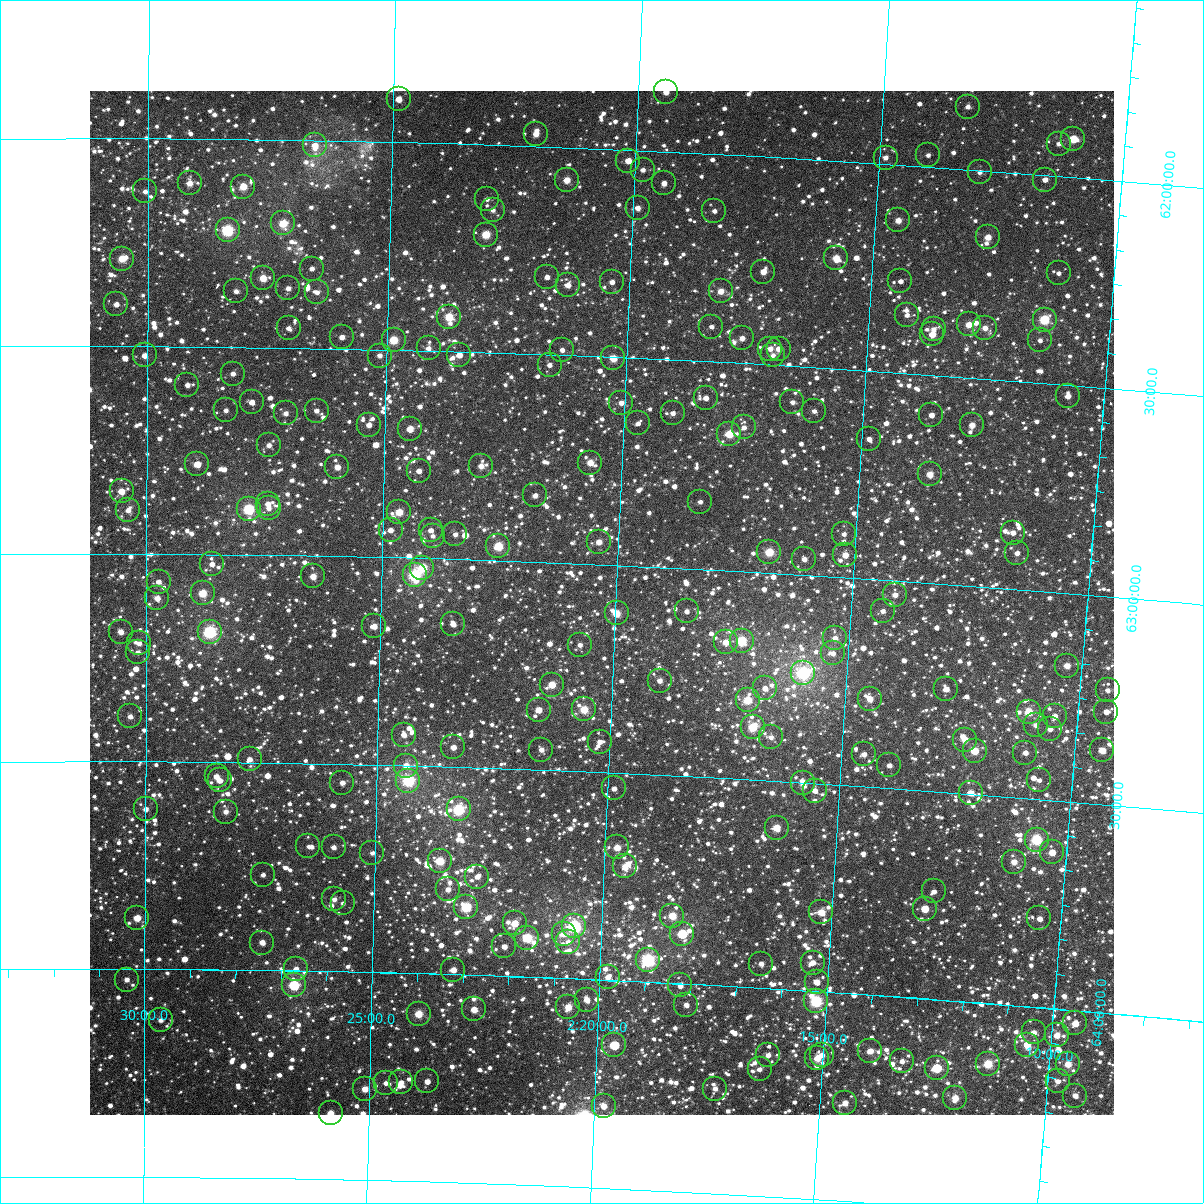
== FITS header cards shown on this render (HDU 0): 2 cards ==
NAXIS1  =                 1024
NAXIS2  =                 1024

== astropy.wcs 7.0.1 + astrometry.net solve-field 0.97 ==
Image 1024 x 1024 px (HDU 0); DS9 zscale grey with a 90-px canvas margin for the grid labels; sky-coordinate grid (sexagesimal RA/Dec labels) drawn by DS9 from the SOLVED WCS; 249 Tycho-2 reference stars matched to detected sources circled (green)
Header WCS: RA---TAN-SIP/DEC--TAN-SIP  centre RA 02:20:18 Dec +63:06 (35.08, +63.09 deg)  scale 8.67 arcsec/px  FOV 148.0' x 148.0'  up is +178 deg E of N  parity flipped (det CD > 0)
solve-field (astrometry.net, Tycho-2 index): VERIFIED the header's WCS against the Tycho-2 star catalogue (verified at 6 index scales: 11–249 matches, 0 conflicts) and refined it, rather than solving blind
Solved WCS: RA---TAN-SIP/DEC--TAN-SIP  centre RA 02:20:18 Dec +63:06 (35.08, +63.09 deg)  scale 8.67 arcsec/px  FOV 148.0' x 148.0'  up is +178 deg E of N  parity flipped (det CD > 0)
The solver's refit moves the header's centre by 0.16 arcsec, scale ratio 1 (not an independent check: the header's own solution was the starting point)
Tycho-2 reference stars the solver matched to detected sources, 249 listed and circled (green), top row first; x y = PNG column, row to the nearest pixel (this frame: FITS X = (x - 90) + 1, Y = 1024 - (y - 91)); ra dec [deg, ICRS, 3 dp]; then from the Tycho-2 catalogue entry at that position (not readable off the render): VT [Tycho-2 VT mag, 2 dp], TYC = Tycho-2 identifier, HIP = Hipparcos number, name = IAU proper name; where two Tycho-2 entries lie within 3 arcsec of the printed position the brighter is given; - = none
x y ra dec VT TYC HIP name
666 92 34.856 +61.856 10.68 4046-1240-1 - -
399 99 36.220 +61.896 10.60 4050-2905-1 - -
968 107 33.314 +61.850 11.06 4033-1163-1 - -
536 134 35.513 +61.970 10.14 4050-2300-1 - -
1073 139 32.765 +61.909 9.02 4037-531-1 10193 -
1059 144 32.837 +61.923 11.35 4037-687-1 - -
315 145 36.643 +62.012 10.47 4050-2597-1 - -
928 155 33.499 +61.973 11.23 4037-450-1 - -
886 158 33.716 +61.985 10.85 4037-426-1 - -
628 161 35.035 +62.026 10.35 4050-2842-1 - -
643 170 34.958 +62.046 11.38 4050-2826-1 - -
980 172 33.231 +62.005 11.17 4037-621-1 - -
567 180 35.346 +62.078 9.58 4050-2470-1 - -
1045 180 32.893 +62.012 10.65 4037-639-1 - -
190 183 37.285 +62.107 10.93 4050-1790-1 - -
664 183 34.845 +62.076 11.16 4050-2724-1 - -
243 187 37.009 +62.114 9.50 4050-2226-1 - -
145 191 37.515 +62.128 10.93 4050-2786-1 - -
487 199 35.753 +62.131 12.00 4050-1602-1 - -
638 208 34.974 +62.139 10.35 4050-2892-1 - -
493 210 35.722 +62.156 10.93 4050-2938-1 - -
714 211 34.580 +62.137 11.59 4050-2694-1 - -
898 220 33.630 +62.134 9.96 4037-2737-1 - -
283 223 36.802 +62.201 9.08 4050-2686-1 - -
228 230 37.086 +62.219 7.86 4050-1392-1 11505 -
486 235 35.753 +62.216 8.90 4050-2662-1 11118 -
988 237 33.164 +62.160 9.63 4037-2592-1 - -
836 258 33.939 +62.234 9.55 4037-2440-1 - -
122 259 37.634 +62.289 9.59 4050-1794-1 - -
312 269 36.649 +62.309 11.62 4050-2497-1 - -
763 272 34.310 +62.277 10.68 4050-2256-1 - -
1059 273 32.786 +62.234 11.69 4037-2569-1 - -
547 277 35.429 +62.313 11.30 4050-2042-1 - -
263 278 36.901 +62.333 9.51 4050-1350-1 - -
900 281 33.599 +62.280 11.30 4037-2222-1 - -
612 282 35.091 +62.319 10.73 4050-980-1 - -
568 285 35.319 +62.331 10.87 4050-2893-1 - -
288 288 36.770 +62.357 10.74 4050-2770-1 - -
236 291 37.041 +62.366 11.05 4050-1716-1 - -
721 291 34.526 +62.329 10.04 4050-2542-1 - -
317 292 36.621 +62.365 11.00 4050-2263-1 - -
116 304 37.661 +62.399 11.13 4050-2423-1 - -
907 315 33.554 +62.360 11.88 4037-2102-1 - -
449 317 35.933 +62.417 9.11 4050-2486-1 11166 -
1045 320 32.840 +62.348 8.31 4037-3147-1 - -
969 324 33.230 +62.373 9.77 4037-2558-1 - -
711 327 34.565 +62.415 11.42 4050-2677-1 - -
289 328 36.765 +62.453 11.12 4050-1328-1 - -
985 328 33.145 +62.378 10.40 4037-2535-1 10294 -
934 329 33.411 +62.390 10.91 4037-2094-1 - -
932 334 33.417 +62.403 9.95 4037-2410-1 - -
342 337 36.486 +62.472 11.15 4050-886-1 - -
742 338 34.402 +62.439 10.47 4050-1830-1 - -
394 340 36.216 +62.476 8.84 4050-2584-1 11254 -
1040 340 32.856 +62.398 11.28 4037-1919-1 - -
429 348 36.032 +62.494 10.89 4050-1298-1 - -
770 349 34.253 +62.461 10.52 4037-2721-1 - -
779 349 34.208 +62.461 10.94 4037-2475-1 - -
562 350 35.337 +62.488 11.12 4050-2602-1 - -
145 355 37.514 +62.522 10.41 4050-2503-1 - -
459 355 35.872 +62.508 10.29 4050-2194-1 - -
773 355 34.237 +62.477 11.24 4037-2622-1 - -
380 356 36.287 +62.515 10.78 4050-2917-1 - -
613 358 35.068 +62.503 9.34 4050-2440-1 - -
550 365 35.399 +62.525 10.83 4050-2018-1 - -
233 374 37.052 +62.564 11.15 4050-1638-1 - -
187 385 37.289 +62.593 11.35 4050-914-1 - -
1068 396 32.688 +62.527 11.26 4037-2567-1 - -
706 398 34.575 +62.588 11.35 4050-1208-1 - -
252 402 36.950 +62.633 10.78 4050-2228-1 - -
792 402 34.122 +62.587 11.77 4037-1403-1 - -
621 403 35.016 +62.609 10.54 4050-2922-1 - -
226 410 37.087 +62.653 10.91 4050-1322-1 - -
317 411 36.611 +62.651 11.19 4050-1084-1 - -
814 411 34.006 +62.605 11.39 4037-3052-1 - -
286 413 36.773 +62.658 10.83 4050-826-1 - -
673 413 34.744 +62.628 10.95 4050-1692-1 - -
931 415 33.392 +62.597 10.97 4037-2551-1 - -
638 423 34.924 +62.656 12.06 4050-916-1 - -
369 425 36.335 +62.682 10.47 4050-1216-1 - -
972 425 33.176 +62.614 10.04 4037-2985-1 - -
744 427 34.367 +62.654 11.60 4050-922-1 - -
410 429 36.118 +62.689 9.58 4050-1050-1 - -
729 434 34.442 +62.671 8.87 4050-1954-1 10702 -
869 439 33.709 +62.665 11.40 4037-2587-1 - -
269 445 36.858 +62.736 10.75 4050-2196-1 - -
590 463 35.166 +62.756 9.59 4050-1292-1 - -
197 464 37.233 +62.783 10.06 4050-1060-1 - -
481 466 35.740 +62.774 10.29 4050-944-1 - -
337 467 36.496 +62.786 10.24 4050-1128-1 - -
419 471 36.066 +62.790 11.21 4050-1408-1 - -
930 474 33.378 +62.739 9.58 4037-1988-1 10358 -
122 491 37.633 +62.850 10.09 4050-1222-1 - -
535 495 35.450 +62.840 10.63 4050-1034-1 - -
700 502 34.579 +62.839 11.25 4050-854-1 - -
268 504 36.859 +62.877 11.13 4050-1100-1 - -
269 508 36.854 +62.887 10.95 4050-876-1 - -
249 509 36.960 +62.891 8.05 4050-1144-1 11460 -
128 510 37.597 +62.895 10.56 4050-2074-1 - -
399 512 36.165 +62.890 9.34 4050-1898-1 - -
391 530 36.208 +62.934 11.24 4050-2821-1 - -
431 530 35.995 +62.932 11.19 4050-1900-1 - -
1013 533 32.920 +62.865 10.62 4037-1965-1 - -
455 534 35.864 +62.940 11.05 4050-1238-1 - -
844 534 33.810 +62.897 10.80 4037-3071-1 - -
433 536 35.983 +62.946 11.09 4050-2207-1 - -
599 542 35.104 +62.946 10.16 4050-2205-1 - -
498 546 35.634 +62.966 8.63 4050-2013-1 - -
769 552 34.199 +62.950 8.77 4037-2179-1 - -
1017 553 32.890 +62.914 10.63 4037-1789-1 - -
845 555 33.796 +62.947 10.22 4037-1027-1 - -
804 559 34.011 +62.963 10.64 4037-1005-1 - -
212 564 37.152 +63.024 10.88 4050-1757-1 - -
422 568 36.034 +63.023 8.80 4050-1793-1 11190 -
415 575 36.074 +63.042 7.65 4050-1439-1 11209 -
313 576 36.613 +63.050 9.79 4050-1739-1 - -
159 582 37.434 +63.067 11.00 4050-1673-1 - -
203 593 37.199 +63.094 9.07 4050-2201-1 - -
895 595 33.519 +63.035 10.64 4037-865-1 - -
157 598 37.440 +63.107 10.30 4050-1479-1 - -
687 611 34.620 +63.103 11.32 4050-2095-1 - -
883 611 33.578 +63.075 10.98 4037-2023-1 - -
617 613 34.993 +63.117 9.28 4050-837-1 10877 -
453 624 35.862 +63.157 10.72 4050-2131-1 - -
374 626 36.283 +63.167 9.94 4050-1169-1 - -
121 632 37.636 +63.188 10.36 4050-869-1 - -
210 632 37.160 +63.188 7.65 4050-1703-1 11527 -
835 638 33.823 +63.148 10.50 4037-1920-1 - -
742 641 34.320 +63.167 8.29 4050-1545-1 - -
726 642 34.404 +63.173 9.56 4050-2073-1 - -
139 643 37.536 +63.216 11.09 4050-1095-1 - -
580 645 35.182 +63.196 10.90 4050-1665-1 - -
138 652 37.542 +63.237 11.88 4050-1855-1 - -
833 653 33.829 +63.185 10.80 4037-1676-1 - -
1067 666 32.577 +63.175 10.05 4037-1924-1 - -
803 673 33.981 +63.236 7.25 4037-1594-1 10557 -
660 681 34.747 +63.273 10.62 4050-1001-1 - -
552 685 35.323 +63.294 9.43 4050-781-1 - -
765 688 34.182 +63.278 11.13 4037-1314-1 - -
946 689 33.213 +63.253 11.10 4037-1260-1 - -
1108 690 32.350 +63.225 10.74 4037-1304-1 - -
870 699 33.616 +63.289 9.77 4037-929-1 - -
748 700 34.271 +63.310 8.87 4037-1050-1 - -
584 709 35.144 +63.351 9.15 4050-26-1 - -
539 710 35.389 +63.356 10.23 4050-38-1 - -
1029 712 32.763 +63.293 9.42 4037-1834-1 - -
1106 712 32.349 +63.277 11.30 4037-1176-1 - -
130 716 37.583 +63.392 10.81 4050-172-1 - -
1055 716 32.621 +63.298 10.69 4037-716-1 - -
1036 725 32.719 +63.324 11.15 4037-1602-1 - -
753 727 34.235 +63.374 8.74 4037-239-1 10639 -
1050 729 32.642 +63.330 11.16 4037-1440-1 - -
404 735 36.110 +63.426 11.11 4050-74-1 - -
771 737 34.134 +63.396 10.97 4037-223-1 - -
965 740 33.092 +63.371 10.01 4037-1646-1 - -
600 742 35.055 +63.427 10.96 4050-587-1 - -
453 747 35.840 +63.453 10.82 4050-294-1 - -
541 750 35.366 +63.452 11.14 4050-12-1 - -
1102 750 32.353 +63.371 10.02 4037-1288-1 - -
975 751 33.037 +63.396 9.38 4037-159-1 - -
1025 753 32.763 +63.391 11.00 4037-419-1 - -
864 754 33.629 +63.423 10.67 4037-106-1 - -
250 759 36.938 +63.493 10.94 4050-468-1 - -
889 765 33.489 +63.446 10.95 4037-147-1 - -
406 766 36.092 +63.501 10.35 4050-465-1 - -
217 776 37.116 +63.535 10.39 4050-686-1 - -
220 780 37.099 +63.545 11.02 4050-590-1 - -
1039 780 32.678 +63.455 11.62 4037-424-1 - -
408 781 36.078 +63.537 7.71 4050-485-1 11210 -
342 783 36.435 +63.545 10.62 4050-222-1 - -
803 783 33.946 +63.501 10.30 4037-204-1 - -
614 788 34.966 +63.538 11.22 4050-684-1 - -
815 791 33.881 +63.518 10.79 4037-209-1 - -
971 793 33.041 +63.498 9.91 4037-305-1 10267 -
146 809 37.497 +63.614 10.86 4050-106-1 - -
459 809 35.802 +63.602 7.92 4050-382-1 - -
226 812 37.064 +63.620 11.15 4050-546-1 - -
777 828 34.076 +63.612 9.34 4037-221-1 10586 -
1037 840 32.665 +63.598 8.11 4037-280-1 10160 -
308 846 36.612 +63.700 12.39 4050-113-1 - -
334 847 36.475 +63.701 10.98 4050-161-1 - -
617 847 34.934 +63.680 10.04 4050-357-1 - -
1052 852 32.577 +63.626 10.44 4037-227-1 - -
372 853 36.263 +63.713 11.71 4050-71-1 - -
440 861 35.895 +63.728 9.07 4050-1-1 - -
1014 862 32.778 +63.656 9.93 4037-122-1 - -
625 866 34.887 +63.725 10.52 4050-33-1 - -
263 875 36.856 +63.771 11.54 4054-1577-1 - -
477 877 35.691 +63.763 11.05 4054-1595-1 - -
448 889 35.846 +63.796 11.27 4054-1449-1 - -
934 891 33.201 +63.741 11.64 4037-208-1 - -
334 899 36.466 +63.827 11.49 4054-751-1 - -
343 903 36.419 +63.836 11.83 4054-1623-1 - -
466 907 35.745 +63.837 8.54 4054-1629-1 - -
925 909 33.243 +63.784 10.60 4041-1743-1 - -
821 912 33.805 +63.809 9.62 4041-1446-1 - -
672 916 34.617 +63.838 9.31 4054-1948-1 - -
137 918 37.540 +63.877 10.21 4054-1251-1 - -
1039 918 32.616 +63.787 10.82 4041-1663-1 - -
515 923 35.476 +63.872 9.96 4054-1819-1 - -
574 926 35.152 +63.874 7.50 4054-723-1 10919 -
564 934 35.206 +63.894 10.84 4054-1203-1 - -
682 934 34.558 +63.880 10.01 4054-2012-1 - -
527 938 35.404 +63.906 8.77 4054-1099-1 - -
568 942 35.180 +63.912 11.43 4054-457-1 - -
262 943 36.855 +63.934 10.71 4054-1221-1 - -
504 946 35.528 +63.929 11.36 4054-835-1 - -
648 960 34.738 +63.948 7.66 4054-1987-1 10792 -
813 963 33.836 +63.932 11.40 4041-1027-1 - -
761 964 34.115 +63.942 10.88 4041-1561-1 - -
296 969 36.668 +63.997 11.03 4054-1405-1 - -
453 970 35.803 +63.989 10.64 4054-887-1 - -
608 977 34.955 +63.993 10.77 4054-413-1 - -
127 980 37.597 +64.025 11.34 4054-109-1 - -
817 982 33.807 +63.978 11.16 4041-1695-1 - -
294 985 36.678 +64.035 8.73 4054-485-1 - -
680 985 34.554 +64.004 11.60 4054-2013-1 - -
587 1000 35.066 +64.049 10.40 4054-1425-1 - -
816 1001 33.804 +64.024 8.00 4041-1668-1 10486 -
686 1005 34.515 +64.050 10.71 4054-1932-1 - -
568 1007 35.164 +64.069 9.67 4054-317-1 - -
474 1009 35.683 +64.083 10.24 4054-523-1 - -
419 1014 35.988 +64.097 9.40 4054-1473-1 - -
161 1020 37.409 +64.123 11.32 4054-1908-1 - -
1075 1023 32.374 +64.031 10.71 4041-1525-1 - -
1034 1032 32.597 +64.062 10.57 4041-795-1 - -
1057 1035 32.469 +64.064 10.28 4041-1172-1 - -
614 1045 34.901 +64.155 11.17 4054-1563-1 - -
1027 1045 32.629 +64.092 9.94 4041-1849-1 10147 -
870 1051 33.488 +64.135 10.43 4041-950-1 - -
768 1055 34.050 +64.160 11.10 4041-745-1 - -
822 1055 33.754 +64.152 11.00 4041-1077-1 - -
817 1058 33.778 +64.161 9.85 4041-1461-1 - -
902 1061 33.309 +64.155 11.11 4041-701-1 - -
988 1064 32.835 +64.146 8.86 4041-1435-1 10211 -
1068 1064 32.395 +64.131 9.67 4041-1920-1 10068 -
937 1068 33.117 +64.165 11.34 4041-1479-1 - -
760 1069 34.093 +64.196 11.11 4041-1608-1 - -
427 1081 35.928 +64.259 11.02 4054-1813-1 - -
1058 1081 32.444 +64.174 11.05 4041-1014-1 - -
401 1082 36.074 +64.263 11.12 4054-179-1 - -
386 1083 36.160 +64.266 11.63 4054-211-1 - -
365 1089 36.274 +64.281 10.81 4054-1707-1 - -
715 1089 34.333 +64.248 11.13 4054-2044-1 - -
1075 1096 32.340 +64.205 11.22 4041-1675-1 - -
955 1098 33.002 +64.233 9.88 4041-481-1 - -
845 1103 33.609 +64.264 10.80 4041-1447-1 - -
604 1106 34.945 +64.304 10.95 4054-43-1 - -
331 1113 36.462 +64.342 10.00 4054-797-1 - -